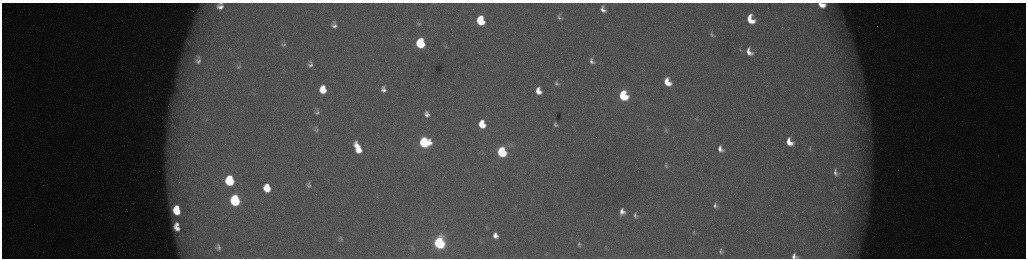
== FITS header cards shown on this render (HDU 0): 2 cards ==
NAXIS1  =                 2048 /fastest changing axis
NAXIS2  =                  512 /next to fastest changing axis

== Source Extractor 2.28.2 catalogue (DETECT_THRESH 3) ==
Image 2048 x 512 px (HDU 0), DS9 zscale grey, zoomed out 1/2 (1 PNG px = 2 x 2 image px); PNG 1028 x 260 px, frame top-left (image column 1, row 511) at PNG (2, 3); no overlay
Background 174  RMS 2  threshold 5.85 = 3 sigma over >= 5 px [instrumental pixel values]
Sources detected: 75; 4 cannot appear on this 1/2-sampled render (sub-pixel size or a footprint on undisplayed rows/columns) and are not listed; the other 71 listed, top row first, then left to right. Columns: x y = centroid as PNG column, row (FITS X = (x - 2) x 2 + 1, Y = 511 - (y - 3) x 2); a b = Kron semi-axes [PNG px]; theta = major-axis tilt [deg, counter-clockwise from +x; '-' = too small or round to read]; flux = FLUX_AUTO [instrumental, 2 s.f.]
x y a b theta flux
221 3 4 2 - 470
822 5 7 5 -14 6100
220 7 6 5 - 2500
603 9 10 7 -71 3400
559 17 11 8 -64 2600
750 19 11 7 -64 13000
480 21 7 6 - 24000
334 23 4 3 - 640
419 24 6 4 -7 720
334 26 5 4 - 1600
712 34 8 5 -68 1100
420 41 5 4 - 14000
420 44 6 5 - 29000
284 45 9 6 -5 1900
446 47 5 3 - 380
740 50 6 4 -77 560
749 52 10 7 -62 5100
199 57 12 7 -45 3000
198 61 16 11 -35 5800
592 61 9 6 -64 2000
310 62 7 4 -42 860
310 65 7 5 -11 1500
239 66 9 6 52 1400
667 82 8 6 -64 10000
557 83 5 4 - 1100
383 89 6 5 - 2400
323 90 7 5 -83 10000
538 91 6 5 - 5400
255 93 4 2 - 270
623 96 7 5 -67 41000
317 112 6 5 - 1400
427 114 8 6 -73 2800
697 119 7 4 -74 770
482 124 7 6 - 12000
555 125 4 3 - 900
316 129 9 6 -81 1200
648 129 4 3 - 290
666 130 7 6 - 1000
862 130 5 3 - 690
424 142 7 7 - 60000
789 142 7 5 -62 6600
512 145 8 4 -12 1100
358 148 12 6 -65 11000
810 148 7 2 86 430
720 149 10 7 -60 4000
502 152 7 5 -70 53000
666 165 10 7 -68 1900
836 172 10 6 -66 2500
230 180 8 6 -80 37000
309 185 5 4 - 1500
267 188 7 6 - 11000
235 200 8 6 -78 63000
715 206 10 7 -65 2600
177 207 4 3 - 4200
177 211 7 5 -37 11000
622 212 6 5 - 3300
635 215 5 4 - 1100
177 224 4 3 - 1700
177 228 7 4 -39 4000
694 232 5 3 - 470
495 235 7 6 - 3400
341 239 8 5 19 1000
439 243 7 6 - 130000
579 244 6 5 - 1100
218 245 5 4 - 710
605 247 3 3 - 280
219 248 11 7 10 2100
412 248 4 2 - 290
721 251 6 4 -87 1200
546 253 4 2 - 270
794 256 5 5 - 2100
At the frame edge (FLAGS 8, measured only in part): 3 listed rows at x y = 221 3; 822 5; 794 256
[4 sub-pixel or undisplayed-footprint detections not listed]